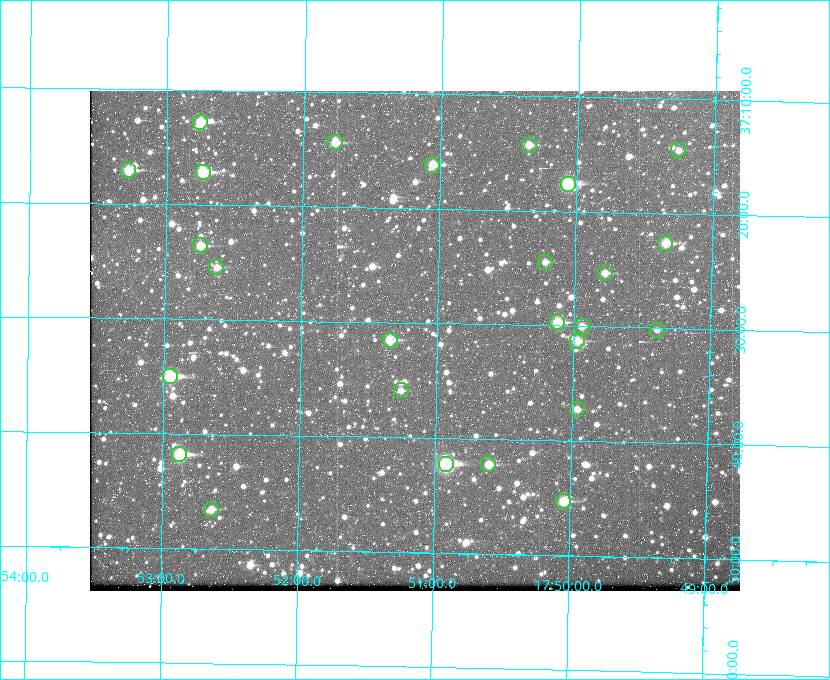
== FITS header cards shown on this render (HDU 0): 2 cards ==
NAXIS1  =                  650
NAXIS2  =                  500

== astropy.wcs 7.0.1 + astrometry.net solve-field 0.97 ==
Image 650 x 500 px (HDU 0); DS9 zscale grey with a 90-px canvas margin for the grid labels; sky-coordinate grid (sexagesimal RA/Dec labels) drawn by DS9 from the SOLVED WCS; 26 Tycho-2 reference stars matched to detected sources circled (green)
Header WCS: none
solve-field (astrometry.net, Tycho-2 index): SOLVED blind (the file carries no WCS)
Solved WCS: RA---TAN-SIP/DEC--TAN-SIP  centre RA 17:51:10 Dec +37:32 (267.79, +37.53 deg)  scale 5.23 arcsec/px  FOV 56.7' x 43.6'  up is +179 deg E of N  parity flipped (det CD > 0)
(file carries no celestial WCS; the grid is the blind solution)
Tycho-2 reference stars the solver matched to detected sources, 26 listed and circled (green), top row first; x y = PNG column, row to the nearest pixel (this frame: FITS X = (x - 90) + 1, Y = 500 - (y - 91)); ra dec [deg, ICRS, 3 dp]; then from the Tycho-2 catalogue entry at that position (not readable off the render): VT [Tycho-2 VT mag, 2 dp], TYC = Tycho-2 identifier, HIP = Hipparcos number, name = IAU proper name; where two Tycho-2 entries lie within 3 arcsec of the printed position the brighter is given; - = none
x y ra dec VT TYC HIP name
200 122 268.189 +37.213 9.71 2620-542-1 - -
335 142 267.943 +37.240 10.39 2620-505-1 - -
529 145 267.589 +37.238 11.09 2619-212-1 - -
678 150 267.316 +37.242 12.03 2619-611-1 - -
432 165 267.764 +37.270 10.17 2620-784-1 - -
128 170 268.319 +37.285 9.88 2620-536-1 - -
203 172 268.183 +37.286 8.98 2620-786-1 87506 -
568 184 267.517 +37.293 8.96 2619-379-1 - -
665 243 267.335 +37.377 10.60 2619-634-1 - -
200 245 268.186 +37.393 10.44 2620-175-1 - -
545 262 267.555 +37.408 11.50 2619-358-1 - -
216 267 268.156 +37.424 11.25 2620-712-1 - -
605 273 267.445 +37.422 11.17 2619-451-1 - -
557 322 267.531 +37.495 10.07 2619-274-1 - -
582 326 267.485 +37.500 11.33 2619-40-1 - -
657 330 267.347 +37.503 12.15 3088-638-1 - -
390 340 267.836 +37.525 9.96 3089-889-1 - -
577 341 267.494 +37.522 10.35 3088-270-1 - -
170 376 268.239 +37.584 8.64 3089-755-1 - -
401 390 267.815 +37.598 11.54 3089-1081-1 - -
577 409 267.491 +37.621 11.40 3088-1284-1 - -
179 454 268.219 +37.697 8.93 3089-671-1 - -
446 464 267.730 +37.705 8.13 3089-1203-1 87349 -
488 464 267.652 +37.703 11.04 3089-693-1 - -
563 501 267.512 +37.755 10.10 3089-2332-1 - -
211 509 268.159 +37.775 11.22 3089-2245-1 - -